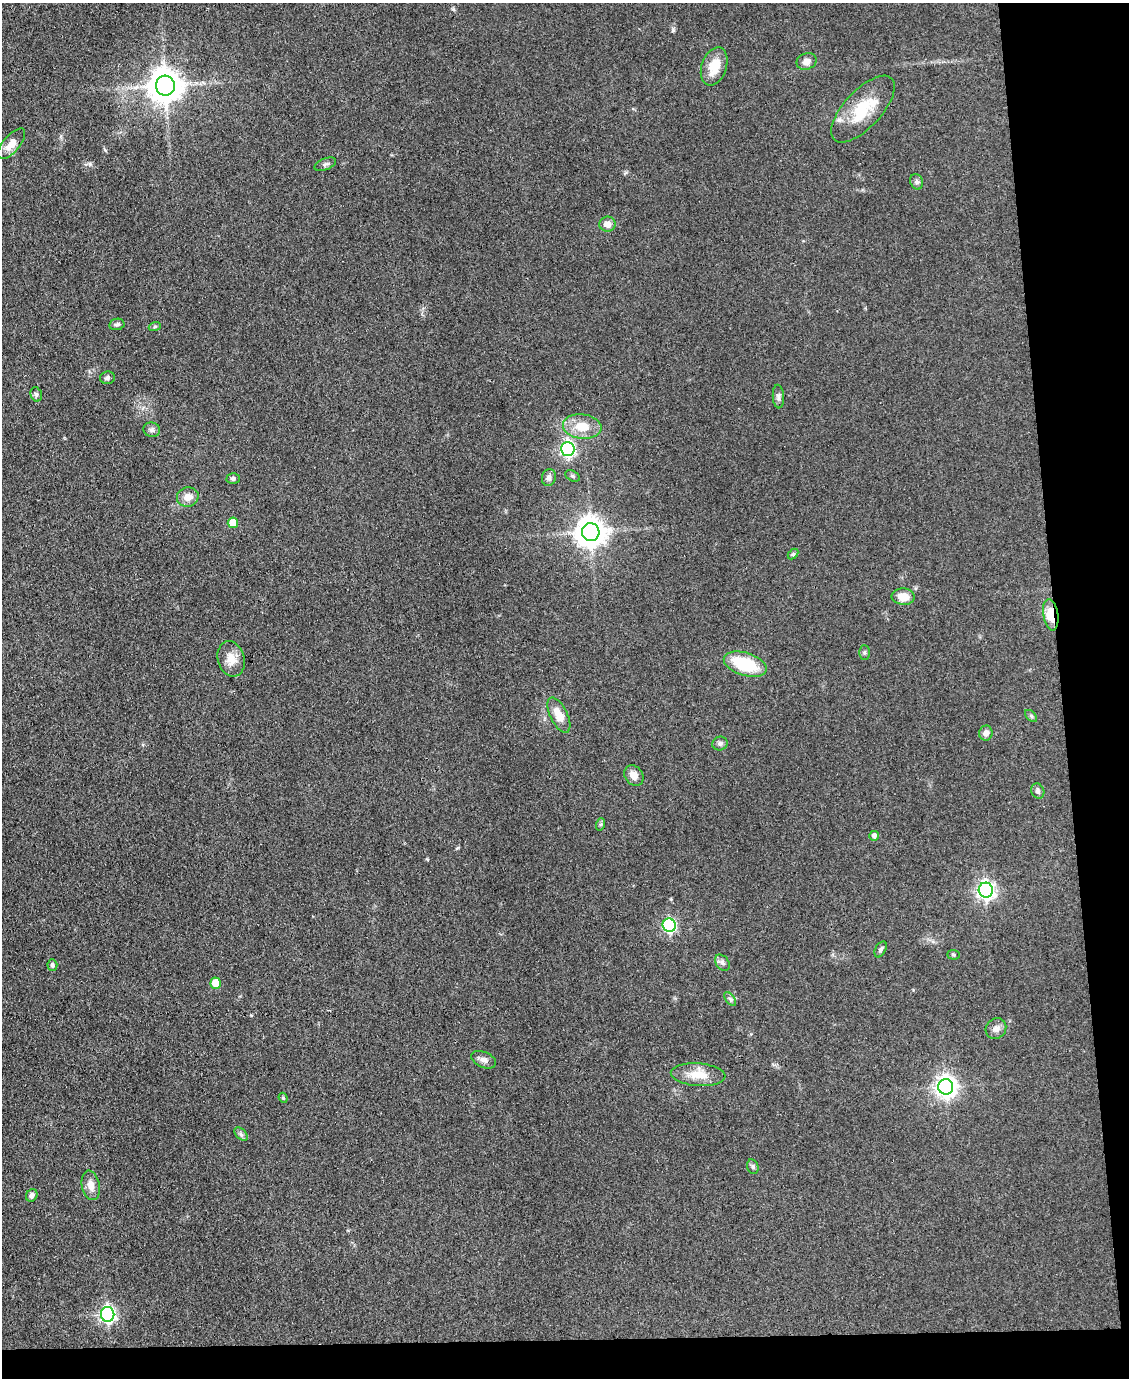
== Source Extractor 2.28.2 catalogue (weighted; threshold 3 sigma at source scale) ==
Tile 12 of 4 x 3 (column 4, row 3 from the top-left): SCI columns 3383-4509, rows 232-1607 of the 4509 x 4485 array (HDU 1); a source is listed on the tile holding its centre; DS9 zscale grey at full resolution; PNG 1131 x 1380 px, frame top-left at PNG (2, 3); each listed source drawn as its Kron ellipse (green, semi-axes under 4 px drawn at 4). Shown black and unused: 9% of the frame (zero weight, under 3 of 4 exposures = <1% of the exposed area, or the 3 px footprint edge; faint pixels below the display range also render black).
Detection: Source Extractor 2.28.2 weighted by HDU 2 'WHT'; one run over the whole footprint, this tile lists its part. Background 0.0813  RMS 0.0064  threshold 0.0286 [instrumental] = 3 sigma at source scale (4.5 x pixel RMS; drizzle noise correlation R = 1.50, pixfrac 1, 0.05/0.05 arcsec/px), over >= 5 px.
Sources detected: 54; all 54 listed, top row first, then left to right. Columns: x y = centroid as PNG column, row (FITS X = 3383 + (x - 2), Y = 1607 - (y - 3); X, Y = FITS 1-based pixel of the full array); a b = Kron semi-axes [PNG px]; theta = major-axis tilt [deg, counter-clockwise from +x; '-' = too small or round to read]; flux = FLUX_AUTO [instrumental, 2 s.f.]
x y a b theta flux
806 61 10 8 21 4
714 66 20 12 72 12
165 86 10 9 - 1200
863 109 42 18 47 25
11 144 19 8 49 7.2
325 164 11 5 23 1.8
917 182 8 6 -72 1.6
607 224 8 7 - 4.6
117 324 7 5 10 1.4
155 326 6 4 20 0.8
107 378 7 6 - 1.6
36 394 7 5 -74 1.6
778 397 12 5 -86 2
582 427 19 12 -7 13
152 430 8 7 - 1.8
568 449 7 6 - 150
572 476 8 5 -27 1.2
549 477 8 7 - 2.4
233 478 6 5 - 1.5
188 497 11 9 14 5.6
233 523 5 5 - 10
591 532 9 8 - 910
793 554 6 4 44 0.85
903 597 11 8 -4 7.4
1051 615 16 7 -81 13
864 653 7 5 90 1.2
231 659 18 13 -75 8.1
745 664 22 11 -17 30
559 715 19 8 -64 9.5
1031 716 7 4 -46 1.2
986 733 7 6 - 3.5
720 743 7 7 - 1.7
634 776 11 9 -53 4.8
1038 791 8 6 -63 1.9
601 824 6 4 71 1.1
874 836 5 5 - 2.4
986 890 7 7 - 250
669 925 7 6 - 94
881 949 8 5 62 1.5
954 955 6 4 -4 0.91
722 963 9 6 -52 2.2
52 965 5 5 - 1.5
216 983 5 5 - 12
730 999 8 4 -53 1.3
996 1029 11 9 51 3.4
484 1060 13 7 -24 2.9
698 1075 27 11 -4 11
946 1087 8 7 - 410
283 1098 5 4 - 0.85
241 1134 8 5 -46 1.5
753 1167 7 5 -73 1.3
91 1185 15 9 -78 5.3
32 1195 6 5 - 1.9
108 1314 7 6 - 180
Overlapping masked pixels (flux is a lower limit): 1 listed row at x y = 1051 615
Unlisted compact peaks at least as high as the median listed source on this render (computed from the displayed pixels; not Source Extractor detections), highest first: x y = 673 30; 90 164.